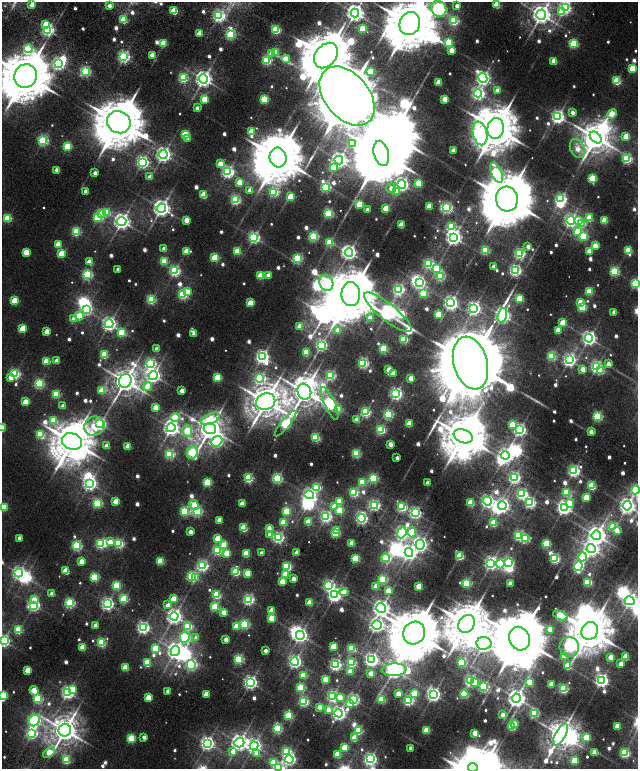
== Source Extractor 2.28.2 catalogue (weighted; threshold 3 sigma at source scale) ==
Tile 6 of 4 x 4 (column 2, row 2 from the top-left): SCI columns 1507-2777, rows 3294-4826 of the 5576 x 6577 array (HDU 1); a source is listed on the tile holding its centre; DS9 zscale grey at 2 x 2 block average (1 PNG px = mean of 2 x 2 image px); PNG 640 x 771 px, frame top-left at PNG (2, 2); each listed source drawn as its Kron ellipse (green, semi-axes under 4 px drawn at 4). Shown black and unused: <1% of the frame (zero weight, under 2 of 6 exposures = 9% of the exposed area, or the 3 px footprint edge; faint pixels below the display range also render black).
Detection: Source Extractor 2.28.2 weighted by HDU 2 'WHT'; one run over the whole footprint, this tile lists its part. Background 0.0104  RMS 0.0064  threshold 0.0261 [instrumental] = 3 sigma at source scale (4.09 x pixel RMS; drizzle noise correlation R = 1.36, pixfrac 0.8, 0.0396/0.0396 arcsec/px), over >= 5 px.
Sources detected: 822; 28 too faint to see at this stretch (2 x 2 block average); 51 inside a brighter object's white glare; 1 long thin detection or spike segment (spike, bleed or trail) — neither listed nor drawn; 1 inside a brighter listed object's ellipse — not listed separately; of the other 741, all 500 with FLUX_AUTO >= 11.5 (the completeness limit of this list) listed and drawn (241 fainter detections not listed), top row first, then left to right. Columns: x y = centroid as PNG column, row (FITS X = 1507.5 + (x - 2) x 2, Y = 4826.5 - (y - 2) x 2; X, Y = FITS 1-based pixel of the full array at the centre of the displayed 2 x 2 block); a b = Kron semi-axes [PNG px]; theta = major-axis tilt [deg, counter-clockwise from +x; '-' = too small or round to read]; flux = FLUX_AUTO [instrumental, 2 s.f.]
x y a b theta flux
32 5 3 3 - 21
497 5 3 3 - 62
109 6 3 2 - 12
457 6 3 3 - 13
565 8 4 3 - 260
439 9 8 7 - 510
174 11 3 3 - 84
561 12 4 3 - 35
355 13 4 4 - 890
541 15 5 5 - 1100
219 16 4 4 - 330
124 20 3 3 - 91
454 21 4 3 - 140
46 24 3 3 - 37
410 24 12 10 68 9300
362 29 3 3 - 53
48 30 4 3 - 320
276 30 3 3 - 150
199 33 3 3 - 43
230 35 3 3 - 180
449 42 3 3 - 87
163 43 3 3 - 75
574 44 3 3 - 140
28 49 4 4 - 150
451 51 3 3 - 26
275 52 3 3 - 64
271 54 3 3 - 21
152 55 3 3 - 26
326 55 14 10 52 8300
124 57 4 3 - 330
286 59 4 3 - 37
267 60 3 3 - 170
554 61 3 3 - 46
58 64 4 3 - 310
632 69 3 3 - 67
85 72 3 3 - 220
370 72 3 3 - 96
26 76 12 11 - 9300
183 78 3 3 - 160
483 78 5 4 - 460
203 79 4 4 - 710
617 81 3 3 - 110
439 82 3 3 - 43
497 90 3 3 - 15
478 93 4 4 - 350
347 96 34 22 -50 27000
204 99 3 3 - 48
264 99 3 3 - 130
445 99 3 3 - 47
197 108 3 2 - 12
572 112 3 3 - 13
612 114 5 3 - 52
558 117 4 4 - 440
119 122 12 11 - 8200
496 128 10 8 81 6400
251 132 3 3 - 60
480 133 12 7 -78 290
185 135 3 3 - 99
596 137 7 4 -44 2300
626 137 3 3 - 48
188 138 3 3 - 15
43 140 3 3 - 230
352 143 3 3 - 41
67 147 3 3 - 110
578 149 10 7 -62 20
453 150 3 3 - 20
381 153 13 7 -75 13000
163 154 4 4 - 510
278 157 10 8 -75 8500
627 159 3 3 - 210
339 160 4 4 - 580
142 162 4 4 - 320
220 164 4 3 - 28
333 167 4 3 - 41
57 170 3 3 - 24
228 172 4 4 - 340
95 173 2 2 - 12
497 173 11 5 -67 220
149 177 3 3 - 14
592 178 3 3 - 110
239 182 3 3 - 28
418 183 3 3 - 62
402 184 4 4 - 380
325 187 3 3 - 190
391 188 5 4 - 12
250 190 3 3 - 27
86 191 3 3 - 17
274 192 4 3 - 150
397 192 4 3 - 38
204 195 3 3 - 68
291 197 3 3 - 66
507 199 12 11 - 11000
561 199 4 4 - 270
235 200 3 3 - 190
359 204 3 3 - 69
429 206 3 3 - 42
161 208 4 4 - 800
447 208 4 3 - 230
367 209 2 2 - 12
386 209 3 3 - 56
107 212 4 3 - 49
328 213 3 3 - 170
101 214 4 3 - 74
98 217 3 3 - 130
8 218 3 3 - 100
589 218 3 3 - 59
186 220 3 3 - 24
571 220 4 4 - 410
578 220 4 3 - 40
605 220 3 3 - 73
122 221 4 4 - 680
582 223 4 3 - 74
401 225 3 3 - 39
451 227 4 4 - 120
76 232 3 3 - 130
577 232 4 3 - 77
313 236 3 3 - 170
583 236 3 3 - 110
254 237 4 4 - 300
454 237 4 4 - 660
330 242 3 3 - 86
58 244 3 3 - 35
528 246 3 2 - 12
595 246 3 3 - 33
164 249 3 3 - 20
485 250 3 3 - 130
187 251 3 3 - 42
237 251 3 3 - 61
589 251 3 3 - 28
628 251 3 3 - 98
26 252 3 3 - 49
349 253 4 4 - 460
519 253 4 3 - 240
62 254 3 3 - 74
215 258 3 3 - 94
297 258 3 3 - 170
164 261 3 3 - 78
89 262 3 3 - 35
428 263 3 3 - 180
494 267 3 3 - 25
437 268 4 3 - 100
118 269 3 2 - 14
515 270 4 4 - 300
175 271 4 4 - 230
614 271 3 3 - 170
87 275 3 3 - 210
269 275 3 3 - 17
261 276 3 3 - 71
440 276 3 3 - 160
419 282 4 3 - 270
326 283 8 6 -64 150
636 283 3 3 - 190
398 289 4 4 - 270
589 291 3 3 - 87
187 292 3 3 - 27
423 293 4 3 - 120
183 294 3 3 - 180
351 294 12 9 -88 9700
519 299 3 3 - 84
151 300 3 3 - 160
14 301 3 3 - 85
580 302 3 3 - 27
250 303 3 3 - 51
451 303 4 4 - 460
582 307 3 3 - 110
474 308 4 4 - 430
86 309 4 4 - 260
388 312 29 8 -39 800
614 312 3 2 - 18
438 314 3 3 - 49
502 315 7 4 73 650
79 316 4 4 - 77
370 318 3 3 - 27
74 319 3 3 - 21
563 323 3 3 - 52
109 324 4 4 - 490
300 326 3 3 - 36
23 329 3 3 - 73
338 330 3 3 - 18
558 330 3 3 - 56
47 332 3 3 - 33
122 333 3 3 - 120
194 334 3 3 - 17
589 338 4 4 - 480
404 339 3 3 - 120
321 345 4 3 - 270
157 349 3 2 - 13
383 349 3 3 - 120
306 352 3 3 - 81
104 355 3 3 - 97
552 356 3 3 - 130
262 357 4 4 - 420
569 360 4 4 - 390
47 361 3 3 - 73
57 361 3 3 - 23
363 363 3 3 - 240
470 363 27 17 -75 41000
150 364 4 4 - 250
608 364 3 3 - 20
597 367 4 3 - 320
583 369 3 3 - 21
389 370 3 3 - 34
601 371 4 3 - 44
393 373 3 3 - 18
15 374 4 3 - 230
153 375 4 4 - 510
330 375 3 3 - 190
10 378 3 3 - 12
217 378 3 3 - 89
260 378 4 4 - 240
411 378 3 3 - 24
125 381 7 6 - 1800
39 384 3 3 - 170
147 387 4 3 - 54
102 391 3 3 - 45
182 391 3 2 - 20
304 392 8 6 -64 2400
396 393 4 4 - 350
56 394 3 3 - 110
25 402 3 3 - 48
266 402 10 8 23 3100
330 403 18 5 -65 380
63 406 3 3 - 15
155 408 3 3 - 37
338 409 3 3 - 78
365 412 3 3 - 210
388 414 3 3 - 160
598 416 3 3 - 180
175 418 4 4 - 95
210 419 10 5 26 68
54 420 3 3 - 72
357 420 3 3 - 30
285 423 16 4 51 220
100 424 4 4 - 350
409 424 3 3 - 53
512 425 3 3 - 49
94 426 10 9 - 86
2 428 3 3 - 59
171 428 4 4 - 640
210 429 6 5 - 1900
381 430 3 3 - 160
519 430 4 4 - 340
187 431 6 4 -72 69
591 432 3 3 - 17
40 434 4 3 - 100
463 436 10 6 -22 4900
316 437 3 3 - 130
72 441 10 8 -19 4800
217 441 6 5 - 200
390 444 3 2 - 17
107 446 3 3 - 21
128 446 3 3 - 35
192 452 6 5 - 180
356 453 3 3 - 140
169 454 3 3 - 180
505 455 4 4 - 450
397 458 3 2 - 12
574 471 4 4 - 320
248 478 3 3 - 160
277 478 3 3 - 220
373 478 3 3 - 170
514 478 4 3 - 280
207 482 3 3 - 110
362 482 3 3 - 99
90 483 4 4 - 410
428 483 3 2 - 17
592 486 3 3 - 110
317 487 4 3 - 120
636 490 4 4 - 150
354 492 3 3 - 160
567 492 4 3 - 83
522 494 4 4 - 240
309 495 4 4 - 410
586 497 3 3 - 49
116 501 3 3 - 45
339 501 3 3 - 66
487 501 4 4 - 340
97 503 3 3 - 160
471 503 3 3 - 72
530 503 4 3 - 250
570 503 4 3 - 25
242 504 3 3 - 29
194 505 5 3 - 42
374 505 4 3 - 260
502 505 4 4 - 380
334 506 3 3 - 26
627 506 4 4 - 660
3 507 3 3 - 72
402 507 4 3 - 210
564 507 4 4 - 590
339 510 3 3 - 62
185 511 4 3 - 180
197 511 4 3 - 180
286 511 3 3 - 78
415 513 4 4 - 290
326 517 4 4 - 280
361 518 4 3 - 310
219 520 3 3 - 25
283 522 3 3 - 57
308 522 3 3 - 45
494 523 3 3 - 74
613 527 3 3 - 72
244 528 3 3 - 100
269 528 3 3 - 20
337 530 3 3 - 28
617 531 3 3 - 17
190 532 3 3 - 18
412 532 5 4 - 62
335 533 3 3 - 100
402 533 6 4 67 360
270 535 3 3 - 24
596 535 5 4 - 1100
519 536 3 3 - 190
278 537 4 3 - 280
19 538 3 3 - 17
217 538 3 3 - 44
525 538 3 3 - 130
110 542 3 3 - 18
119 543 3 3 - 180
352 543 3 3 - 34
100 544 3 3 - 140
546 544 3 3 - 120
224 545 3 3 - 37
420 545 4 4 - 500
77 546 3 3 - 200
591 549 4 4 - 630
217 550 3 3 - 170
409 552 4 4 - 480
227 553 3 3 - 39
261 553 3 2 - 12
297 553 3 2 - 19
246 554 3 3 - 68
460 556 3 3 - 120
583 557 5 4 - 100
356 558 3 3 - 110
385 558 4 4 - 130
555 559 3 3 - 180
81 561 3 3 - 20
160 561 3 3 - 97
491 563 4 4 - 430
509 563 4 3 - 140
500 564 4 4 - 120
202 566 4 4 - 270
287 566 3 3 - 160
578 566 4 3 - 220
66 571 3 3 - 63
236 572 3 3 - 130
19 573 4 4 - 360
248 573 3 3 - 58
285 574 3 3 - 41
192 576 3 3 - 190
94 577 3 3 - 140
196 577 3 3 - 34
293 579 3 3 - 20
383 579 3 3 - 160
282 582 3 3 - 37
588 582 3 3 - 120
467 583 3 3 - 160
510 583 3 3 - 21
117 585 3 3 - 110
329 585 4 4 - 260
376 586 3 3 - 36
419 586 3 3 - 59
388 591 3 3 - 26
344 592 4 4 - 23
52 594 3 3 - 21
216 595 3 3 - 120
335 595 4 4 - 460
124 599 3 3 - 120
173 599 3 3 - 55
248 599 4 3 - 260
34 600 3 3 - 32
629 601 5 4 - 520
70 603 3 3 - 210
309 603 3 3 - 38
107 604 4 4 - 350
34 605 4 3 - 320
168 605 3 3 - 13
215 607 3 3 - 130
381 608 5 4 - 800
272 611 3 3 - 33
224 612 3 3 - 20
560 615 7 3 -23 120
174 616 4 4 - 620
272 618 3 3 - 65
245 624 3 3 - 170
467 624 9 7 53 5300
377 625 5 4 - 490
95 626 3 3 - 18
188 626 4 3 - 110
236 626 3 3 - 50
143 628 4 4 - 360
550 629 3 3 - 25
18 630 3 3 - 96
590 631 9 8 - 5400
414 633 12 10 54 8900
300 635 4 4 - 470
185 637 6 5 - 150
196 638 3 3 - 12
520 639 12 10 -67 12000
226 640 3 3 - 23
3 641 4 4 - 400
101 643 3 3 - 160
484 643 7 6 - 810
333 646 3 3 - 54
83 647 3 3 - 50
569 647 10 9 - 210
155 648 3 3 - 74
352 648 3 3 - 100
175 651 5 4 - 610
265 651 2 2 - 12
564 656 3 3 - 66
611 657 3 3 - 30
626 657 3 3 - 54
239 659 3 3 - 180
371 660 4 4 - 430
295 661 4 4 - 390
462 662 3 3 - 130
147 663 3 3 - 73
351 663 3 3 - 150
621 664 3 3 - 27
191 665 5 4 - 230
335 665 3 3 - 300
568 666 3 3 - 61
126 667 3 3 - 62
28 670 3 3 - 44
394 670 12 6 3 900
350 672 3 3 - 28
371 673 3 3 - 20
304 675 3 3 - 65
325 679 3 3 - 41
601 680 4 4 - 420
470 681 4 3 - 290
250 682 4 4 - 430
475 682 4 3 - 23
530 682 4 3 - 50
551 684 3 3 - 36
301 687 3 3 - 120
484 687 3 3 - 210
73 689 4 3 - 28
563 689 3 3 - 160
34 691 5 3 - 46
168 691 3 2 - 12
68 692 4 4 - 390
206 694 3 3 - 32
398 694 3 3 - 23
414 694 3 3 - 92
433 694 4 4 - 470
464 694 4 3 - 86
3 696 3 3 - 110
333 696 4 3 - 270
148 697 3 3 - 36
340 697 3 3 - 19
516 698 4 4 - 950
38 699 3 3 - 160
382 699 3 3 - 96
354 700 4 3 - 250
408 700 4 3 - 200
304 701 3 3 - 200
349 703 4 3 - 24
319 707 3 3 - 16
328 710 3 3 - 17
339 713 4 4 - 430
534 713 3 3 - 150
503 715 3 3 - 16
289 716 4 4 - 110
34 721 6 5 - 340
514 724 3 3 - 20
617 726 3 3 - 38
512 727 3 3 - 94
277 729 4 3 - 170
65 730 6 6 - 2200
427 730 3 3 - 78
358 731 3 3 - 120
32 733 4 4 - 270
475 733 3 3 - 37
560 735 12 5 61 1900
144 737 3 2 - 12
586 737 3 3 - 71
131 738 3 3 - 100
355 738 3 3 - 61
207 743 4 4 - 470
239 743 5 4 - 770
254 746 4 4 - 440
345 747 3 3 - 56
410 748 2 2 - 12
233 751 4 3 - 19
49 752 7 3 41 47
286 752 4 4 - 100
595 752 3 3 - 46
625 753 3 3 - 190
257 754 4 3 - 18
337 755 3 3 - 70
289 759 4 4 - 340
370 759 4 4 - 380
66 760 3 3 - 110
575 760 3 3 - 61
273 762 4 3 - 37
473 767 4 4 - 1100
278 768 4 4 - 320
Isophote crosses this tile's border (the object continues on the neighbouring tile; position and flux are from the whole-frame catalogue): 15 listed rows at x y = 497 5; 439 9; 541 15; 410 24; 26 76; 636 283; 2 428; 636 490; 627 506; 3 507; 629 601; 3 641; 3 696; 473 767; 278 768